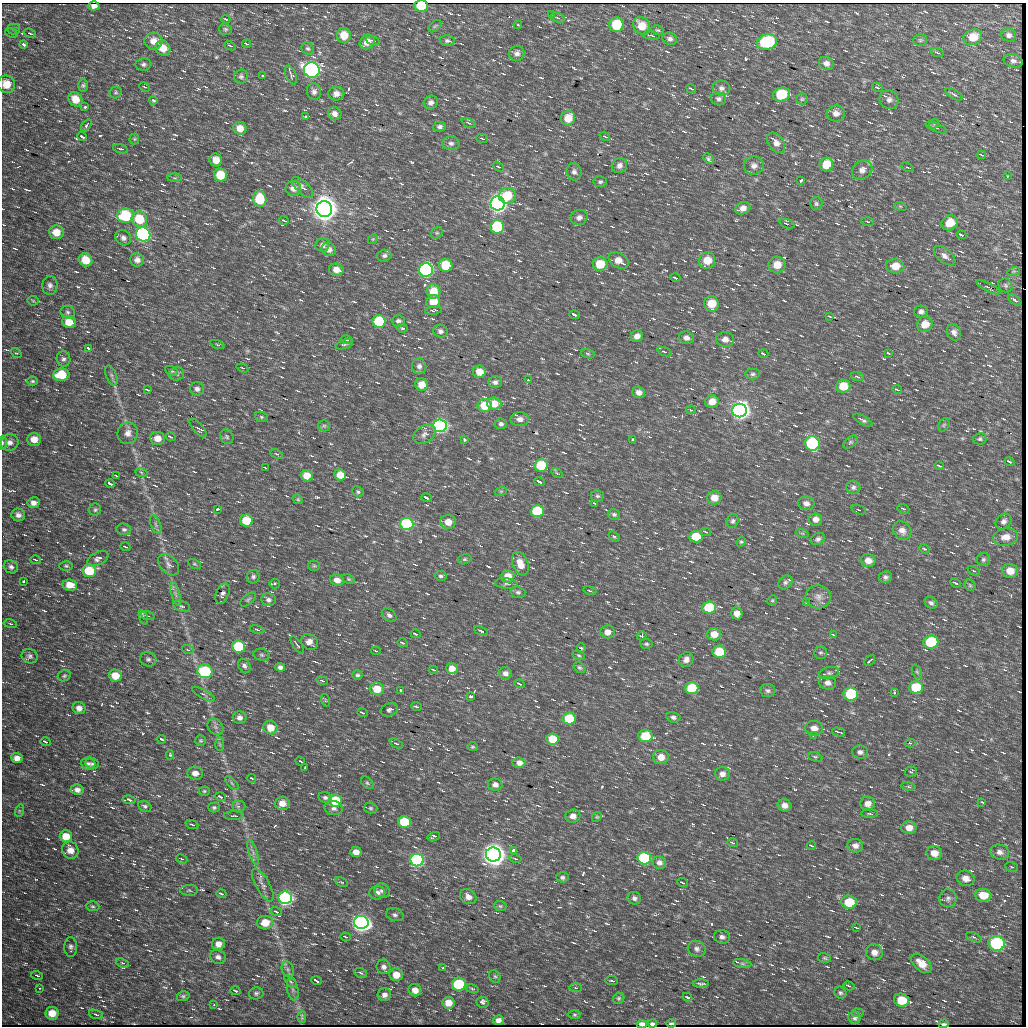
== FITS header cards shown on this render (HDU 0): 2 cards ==
NAXIS1  =                 1024
NAXIS2  =                 1024

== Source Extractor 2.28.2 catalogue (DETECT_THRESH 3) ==
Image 1024 x 1024 px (HDU 0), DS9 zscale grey, 1 PNG px = 1 image px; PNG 1028 x 1028 px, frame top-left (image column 1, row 1024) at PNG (2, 3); each listed source drawn as its Kron ellipse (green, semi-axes under 4 px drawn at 4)
Background 314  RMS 8.9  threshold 26.7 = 3 sigma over >= 5 px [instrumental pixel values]
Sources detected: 841; of the 841, the 500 brightest by FLUX_AUTO listed and drawn (341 fainter detections omitted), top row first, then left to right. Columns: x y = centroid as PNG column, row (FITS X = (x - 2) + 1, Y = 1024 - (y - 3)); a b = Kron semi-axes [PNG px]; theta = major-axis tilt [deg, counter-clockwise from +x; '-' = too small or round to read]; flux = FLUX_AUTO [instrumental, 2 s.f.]
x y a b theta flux
94 6 5 4 - 2.9e+03
421 6 7 5 -2 2.2e+04
551 14 3 2 - 9.2e+02
558 18 7 4 -19 1.1e+03
226 19 4 2 - 8.3e+02
518 25 4 3 - 1.2e+03
616 25 7 7 - 2.1e+04
435 26 7 4 44 9.8e+02
642 26 9 8 - 9.5e+03
14 29 6 5 - 1.3e+03
225 29 6 5 - 1.1e+03
657 30 6 4 -13 9.6e+02
11 33 6 4 -20 1.3e+03
30 33 6 3 -19 9.0e+02
1009 35 7 6 - 2.1e+03
344 36 7 7 - 9.7e+03
651 36 8 2 -9 8.8e+02
973 37 9 8 - 9.3e+03
670 39 7 6 - 2.1e+03
920 40 7 5 0 1.1e+03
154 41 9 8 - 5.3e+03
373 41 7 3 -20 9.0e+02
447 41 7 5 -5 1.5e+03
367 42 8 6 42 5.8e+03
767 42 10 7 10 4.5e+04
23 44 4 3 - 2.2e+03
247 44 4 3 - 1.1e+03
230 46 6 3 -26 9.1e+02
163 48 8 7 - 6.6e+03
308 48 6 6 - 1.3e+03
937 52 7 3 -19 8.3e+02
517 53 8 7 - 2.5e+03
1013 61 10 6 -15 1.8e+03
826 63 7 6 - 2.7e+03
143 64 8 6 4 1.6e+03
312 70 8 7 - 3.1e+05
291 75 10 5 -68 1.3e+03
241 76 7 7 - 1.6e+03
263 76 3 3 - 9.6e+02
6 84 9 8 - 8.9e+03
83 85 6 5 - 1.1e+03
144 87 6 3 -25 7.3e+02
721 88 9 7 -10 2.5e+03
877 88 5 3 - 1.7e+03
691 89 5 2 - 8.8e+02
116 92 6 5 - 1.0e+03
314 92 8 7 - 2.4e+03
336 94 8 7 - 3.6e+03
781 94 8 7 - 2.7e+04
954 94 10 3 -31 1.1e+03
75 99 8 6 -47 8.4e+03
718 99 7 6 - 1.9e+03
802 99 6 5 - 9.4e+02
153 100 4 3 - 2.6e+03
889 100 10 9 - 2.9e+03
431 102 7 6 - 2.2e+03
85 107 3 3 - 1.2e+03
836 113 9 8 - 3.6e+03
335 114 7 6 - 2.9e+03
305 117 3 3 - 1.8e+03
568 118 7 7 - 1.0e+04
469 123 7 4 -26 1.2e+03
934 124 5 4 - 9.2e+02
86 125 7 3 53 1.1e+03
440 127 6 5 - 1.4e+03
240 128 6 6 - 6.3e+03
936 128 11 4 -22 1.3e+03
605 136 5 3 - 1.3e+03
82 137 4 3 - 4.1e+03
134 139 5 5 - 7.3e+02
482 139 6 3 -20 9.4e+02
451 143 8 7 - 2.2e+03
776 143 11 7 -53 3.7e+03
120 149 8 4 -16 1.2e+03
982 155 4 2 - 1.1e+03
708 159 6 4 -46 1.1e+03
216 160 6 6 - 6.0e+03
619 165 8 7 - 2.8e+03
826 165 7 6 - 1.3e+04
754 166 10 9 - 3.5e+03
498 167 6 4 -33 1.3e+03
907 167 7 4 -27 9.4e+02
862 170 11 9 36 3.7e+03
574 172 9 7 -76 2.4e+03
220 175 6 6 - 1.5e+04
1007 176 3 2 - 1.3e+03
175 178 7 4 0 9.0e+02
800 181 4 3 - 1.4e+03
600 182 6 5 - 1.2e+03
303 187 13 6 -45 2.4e+03
293 188 8 7 - 3.6e+03
507 196 8 8 - 1.7e+04
260 199 8 6 -79 2.1e+04
498 203 7 7 - 6.9e+05
816 204 6 6 - 1.3e+03
900 206 6 4 -18 8.1e+02
743 208 8 6 23 4.0e+03
324 209 8 8 - 1.8e+06
125 216 8 7 - 3.7e+04
579 217 9 7 21 2.7e+03
139 219 8 7 - 1.8e+04
284 220 4 3 - 9.8e+02
868 222 6 3 -5 8.1e+02
950 223 8 7 - 1.1e+04
787 224 8 3 -20 1.4e+03
497 227 7 6 - 5.4e+04
56 232 7 7 - 7.8e+03
437 233 6 5 - 8.9e+02
143 234 7 7 - 2.1e+05
961 235 5 3 - 3.2e+03
123 238 8 7 - 2.3e+03
373 239 5 4 - 7.5e+02
322 245 7 6 - 2.3e+03
329 249 7 6 - 3.2e+03
384 256 7 6 - 1.6e+03
945 256 13 7 -40 3.1e+03
86 260 7 6 - 1.1e+04
137 260 7 6 - 2.8e+03
619 260 11 7 -29 7.2e+03
707 260 8 7 - 1.1e+04
600 264 7 7 - 1.7e+04
446 265 7 6 - 2.4e+04
777 265 8 8 - 8.3e+03
895 266 9 7 -1 8.3e+03
336 270 7 6 - 5.1e+03
426 270 7 7 - 1.9e+05
1014 271 6 4 18 7.8e+02
675 278 5 3 - 2.1e+03
50 285 9 7 83 2.5e+03
1005 285 7 6 - 1.3e+03
988 287 13 3 -26 1.0e+03
433 291 7 7 - 1.0e+04
1015 300 7 3 -36 1.3e+03
33 301 5 5 - 7.8e+02
433 302 7 6 - 1.3e+04
711 304 8 7 - 1.4e+04
433 310 8 3 7 9.1e+02
921 311 7 6 - 1.9e+03
68 312 7 6 - 1.3e+03
574 315 5 3 - 7.4e+03
829 316 4 3 - 1.2e+03
379 321 6 6 - 3.2e+04
398 321 6 5 - 1.7e+03
69 322 7 6 - 8.8e+03
925 324 8 7 - 7.9e+03
402 328 5 4 - 8.3e+02
440 331 7 6 - 2.1e+03
954 332 8 6 -66 2.7e+03
637 336 6 5 - 3.7e+03
686 338 7 6 - 3.1e+03
725 339 9 7 0 3.7e+03
346 340 6 3 -17 9.4e+02
344 344 9 4 18 1.2e+03
217 345 7 3 -19 7.4e+02
89 348 4 3 - 3.4e+03
664 352 7 3 -19 1.0e+03
16 353 6 4 -41 7.7e+02
888 353 4 3 - 1.7e+03
588 354 7 4 -18 8.6e+02
763 354 5 3 - 2.7e+03
63 359 8 7 - 1.8e+03
419 366 8 7 - 2.3e+03
242 368 6 4 -19 8.4e+02
171 371 7 4 -26 9.8e+02
479 372 6 6 - 7.6e+03
177 374 7 6 - 1.5e+03
753 374 7 5 2 1.5e+03
61 375 8 6 3 1.9e+04
111 375 10 5 -69 1.5e+03
857 377 7 3 -18 9.1e+02
528 380 3 2 - 9.8e+02
32 381 5 4 - 9.2e+02
495 382 6 6 - 2.0e+03
422 385 6 6 - 8.9e+03
843 386 7 6 - 1.3e+04
197 389 7 6 - 2.2e+03
147 390 4 2 - 7.3e+02
897 390 5 2 - 8.6e+02
639 392 6 5 - 3.3e+03
712 402 7 6 - 6.9e+03
494 404 7 6 - 8.1e+03
485 406 7 6 - 1.5e+04
691 410 4 3 - 8.5e+02
740 411 7 7 - 6.5e+05
261 417 6 5 - 9.8e+02
520 419 9 7 2 3.2e+03
863 420 11 4 -29 1.5e+03
501 424 5 5 - 1.5e+03
944 425 7 5 59 1.0e+03
324 426 6 5 - 1.2e+03
440 426 7 6 - 2.4e+05
198 428 11 5 -49 1.4e+03
128 433 11 10 - 4.4e+03
424 434 12 8 32 3.1e+03
170 437 5 3 - 2.0e+03
227 437 7 6 - 1.3e+03
158 438 7 6 - 6.3e+03
34 439 7 6 - 5.8e+03
980 439 6 6 - 1.2e+03
464 440 3 3 - 1.3e+03
633 440 3 3 - 1.4e+03
10 442 9 8 - 3.2e+03
850 442 8 5 38 1.1e+03
2 443 7 3 87 1.1e+03
812 443 7 7 - 8.7e+04
277 454 6 4 -25 8.4e+02
1009 462 5 3 - 2.9e+03
541 465 6 6 - 2.9e+04
939 466 5 3 - 1.1e+03
265 468 4 2 - 8.0e+02
141 472 6 4 -19 1.0e+03
557 473 6 4 -34 8.2e+02
340 475 6 5 - 9.2e+03
116 476 3 2 - 7.4e+02
307 476 6 5 - 8.7e+03
539 482 5 3 - 1.9e+04
110 484 5 3 - 4.8e+03
853 487 7 6 - 1.7e+03
501 491 6 4 18 7.6e+02
358 492 6 5 - 1.1e+03
597 496 6 5 - 1.1e+03
426 498 5 3 - 9.2e+03
714 498 7 6 - 6.4e+03
298 499 5 4 - 7.3e+02
33 503 6 5 - 3.0e+03
595 503 4 2 - 1.2e+03
806 503 8 6 -9 3.1e+03
218 509 3 3 - 1.0e+03
903 509 6 4 -20 9.3e+02
95 510 6 6 - 1.1e+03
859 510 7 4 -18 7.8e+02
537 511 6 6 - 4.0e+04
614 514 6 5 - 1.3e+03
18 515 7 6 - 2.6e+03
816 519 6 6 - 3.8e+03
247 521 6 6 - 1.7e+04
733 521 7 6 - 1.4e+03
1003 521 9 7 43 2.6e+03
448 522 8 7 - 7.2e+03
156 524 10 5 -69 1.6e+03
407 524 6 6 - 9.9e+04
124 529 7 6 - 1.5e+03
902 530 10 8 -46 4.1e+03
706 532 5 3 - 9.3e+02
802 533 6 4 -18 8.5e+02
614 537 6 4 -37 8.6e+02
696 537 6 6 - 1.6e+04
1006 537 12 8 8 6.5e+03
818 539 7 6 - 1.8e+03
741 542 5 4 - 7.4e+02
125 547 5 3 - 1.7e+03
924 549 5 3 - 8.3e+02
98 559 11 6 25 2.3e+03
465 559 7 5 15 1.0e+03
983 559 7 6 - 1.4e+03
36 560 5 4 - 7.8e+02
868 560 7 6 - 4.9e+03
194 564 7 4 -27 8.0e+02
520 564 12 7 -68 7.4e+03
169 565 12 8 -46 3.1e+03
66 566 7 5 -1 1.0e+03
314 566 6 5 - 9.3e+02
11 567 7 6 - 2.1e+03
89 571 7 6 - 2.3e+04
974 571 7 4 -28 9.2e+02
1010 571 8 7 - 7.5e+03
440 576 6 5 - 1.2e+03
508 576 6 6 - 8.5e+03
253 577 7 6 - 1.5e+03
885 577 6 6 - 1.6e+03
349 579 7 4 -27 8.5e+02
337 580 7 5 -19 4.7e+03
23 581 3 3 - 1.1e+03
785 582 8 6 43 1.5e+03
506 583 11 5 -5 1.6e+03
955 583 5 3 - 8.5e+02
275 584 5 5 - 9.8e+02
70 585 7 5 -7 6.3e+03
970 585 6 5 - 9.5e+02
590 591 7 3 -14 8.8e+02
518 592 7 5 -16 1.4e+03
176 594 12 4 -75 2.2e+03
222 594 11 6 66 2.3e+03
818 597 12 11 - 4.3e+03
248 600 9 5 39 1.1e+03
268 600 7 6 - 2.1e+03
772 600 5 4 - 7.7e+02
806 603 3 2 - 8.1e+02
931 603 7 5 -38 1.8e+03
182 606 9 5 -17 1.4e+03
709 607 7 6 - 3.2e+04
737 613 6 5 - 4.3e+03
389 615 8 5 -37 1.8e+03
148 616 7 3 -19 8.8e+02
143 618 7 3 -71 9.9e+02
10 624 7 3 -10 7.4e+02
257 630 7 3 -12 7.8e+02
481 631 7 3 -23 9.4e+02
607 632 7 6 - 4.2e+03
416 634 5 3 - 2.1e+03
714 634 7 6 - 7.4e+03
833 635 3 2 - 8.6e+02
642 636 5 4 - 7.3e+02
309 642 9 7 -33 3.9e+03
931 642 7 6 - 4.6e+04
402 643 5 3 - 2.0e+03
646 644 6 5 - 1.1e+03
297 645 10 3 -54 9.1e+02
239 647 6 6 - 4.4e+04
581 648 5 3 - 7.3e+02
188 650 6 3 -19 7.5e+02
376 651 5 3 - 8.0e+02
719 652 7 6 - 1.8e+04
820 652 6 6 - 1.3e+03
262 655 8 6 -16 1.2e+03
579 655 6 4 -26 8.3e+02
30 656 8 7 - 1.8e+03
148 659 8 7 - 1.7e+03
686 659 8 7 - 3.3e+03
870 661 6 2 41 7.4e+02
244 666 7 6 - 1.9e+03
280 667 5 4 - 2.1e+03
579 667 6 5 - 9.7e+02
452 668 6 5 - 6.0e+03
434 670 4 3 - 7.6e+02
205 671 7 7 - 6.2e+04
917 672 7 4 -64 9.4e+02
505 673 6 6 - 3.0e+03
829 673 10 6 13 1.7e+03
357 675 5 5 - 1.2e+03
64 676 7 5 26 1.0e+03
115 676 6 6 - 1.1e+04
322 681 6 4 -19 9.0e+02
828 683 8 7 - 3.2e+03
519 684 5 3 - 2.4e+03
916 687 7 6 - 2.2e+04
692 688 7 6 - 2.7e+04
377 689 7 6 - 1.2e+04
401 690 3 2 - 7.3e+02
768 691 8 6 -4 1.6e+03
894 692 4 2 - 8.7e+02
203 694 13 4 -29 1.3e+03
851 694 7 6 - 3.9e+04
470 697 3 3 - 1.6e+03
325 700 6 4 -72 7.3e+02
416 707 5 3 - 9.5e+02
79 708 6 6 - 3.4e+03
389 710 9 6 21 1.8e+03
362 713 5 3 - 2.1e+03
673 717 7 5 -13 1.8e+03
240 718 7 6 - 2.7e+03
569 718 6 6 - 2.5e+04
215 727 9 7 -47 2.2e+03
270 727 7 6 - 9.3e+03
814 728 9 7 -5 4.4e+03
838 732 6 2 -16 9.7e+02
813 735 3 2 - 1.0e+03
645 736 7 6 - 2.3e+04
162 739 4 3 - 3.1e+03
552 739 6 5 - 1.4e+04
201 741 5 5 - 9.0e+02
45 742 5 3 - 2.9e+03
910 743 6 4 5 1.7e+03
220 744 7 4 -88 1.1e+03
396 744 7 4 -24 1.7e+03
472 747 5 4 - 7.9e+02
860 752 8 6 -2 2.3e+03
170 755 4 4 - 8.5e+02
661 757 8 7 - 6.3e+03
815 757 7 4 -20 9.8e+02
17 758 5 5 - 3.8e+03
300 761 5 2 - 1.3e+03
519 763 6 5 - 4.3e+03
88 764 7 6 - 1.6e+03
92 764 7 5 -22 1.2e+03
305 768 3 2 - 8.5e+02
911 772 6 4 16 8.8e+02
195 773 8 6 -5 4.2e+03
722 774 7 7 - 3.6e+03
251 778 5 3 - 1.7e+03
232 783 9 3 -45 1.2e+03
367 783 7 5 -49 9.6e+02
495 785 7 6 - 2.9e+03
908 787 7 3 -10 7.9e+02
77 790 6 5 - 2.7e+03
204 791 5 4 - 8.1e+02
220 797 5 3 - 3.7e+03
325 797 7 5 -11 1.7e+03
129 800 6 3 -9 3.9e+03
335 800 6 6 - 2.5e+04
982 802 3 3 - 8.3e+02
282 803 7 6 - 6.5e+03
868 804 7 7 - 3.8e+03
785 805 7 6 - 3.9e+03
145 806 7 5 -23 1.3e+03
239 806 7 5 -1 1.8e+03
214 807 5 5 - 1.2e+03
334 808 9 7 -9 2.5e+03
370 808 7 5 -3 1.1e+03
19 811 6 4 72 7.5e+02
870 814 8 3 -2 8.3e+02
234 816 10 3 0 1.0e+03
573 816 7 6 - 4.0e+03
597 817 5 4 - 7.5e+02
405 822 6 6 - 3.4e+04
192 825 7 3 -18 8.2e+02
909 828 7 6 - 5.1e+03
66 836 6 6 - 9.9e+03
434 836 6 4 17 1.1e+03
733 843 5 3 - 7.8e+02
811 846 4 3 - 1.2e+03
855 846 8 6 -17 3.2e+03
70 850 9 8 - 5.8e+03
514 851 4 3 - 3.1e+04
253 852 13 4 -73 2.3e+03
356 852 5 5 - 5.0e+03
1000 852 9 7 -13 3.0e+03
934 853 8 7 - 6.5e+03
493 854 7 7 - 1.3e+06
644 858 7 6 - 7.7e+04
182 859 6 4 -29 8.7e+02
515 859 6 3 -11 8.0e+02
417 860 7 6 - 1.5e+05
659 862 7 6 - 2.5e+03
1011 867 6 4 -19 8.7e+02
562 877 6 5 - 1.5e+03
966 878 9 7 -21 4.8e+03
341 882 7 4 -27 7.6e+02
682 883 5 3 - 1.3e+03
263 885 18 7 -61 4.0e+03
189 890 9 5 -1 1.2e+03
382 891 8 7 - 2.1e+03
377 893 8 6 10 2.8e+03
221 894 5 3 - 1.7e+03
983 895 8 6 -5 1.1e+04
468 897 9 7 -35 3.9e+03
285 898 7 6 - 2.6e+05
634 898 7 6 - 1.9e+03
948 898 9 8 - 2.3e+03
849 902 7 6 - 1.7e+04
93 906 7 5 -3 1.0e+03
500 906 6 5 - 9.1e+02
276 912 6 3 -19 2.0e+03
395 915 9 6 -16 2.0e+03
265 922 8 6 8 1.1e+04
361 922 7 6 - 5.8e+05
857 928 4 2 - 8.0e+02
346 937 5 3 - 8.3e+02
722 937 8 6 -11 2.3e+03
974 937 8 4 -24 1.1e+03
997 943 8 7 - 9.5e+04
218 944 6 6 - 4.4e+03
71 947 10 6 -89 1.7e+03
697 949 9 8 - 2.4e+03
874 952 8 8 - 4.0e+03
218 957 8 6 -32 2.4e+03
825 958 6 5 - 1.0e+03
122 963 7 4 -23 8.9e+02
921 963 12 7 -42 7.8e+03
742 964 9 4 -9 1.5e+03
384 967 7 6 - 2.6e+03
443 967 4 4 - 7.7e+02
288 969 8 6 -69 1.9e+03
361 973 6 4 -19 1.2e+03
37 975 6 3 -15 7.9e+02
396 975 6 6 - 8.5e+03
495 976 7 5 -65 1.1e+03
317 981 5 3 - 6.5e+03
612 981 6 2 -6 7.4e+02
291 982 8 4 -45 1.2e+03
459 984 7 6 - 4.7e+04
701 984 8 2 -2 1.2e+03
849 986 5 3 - 1.3e+03
39 988 3 2 - 7.9e+02
576 988 6 3 -2 8.1e+02
293 989 11 5 -78 2.1e+03
472 989 7 3 -12 7.7e+02
415 990 6 6 - 4.9e+03
235 991 5 3 - 3.1e+03
256 993 7 6 - 1.4e+03
840 993 6 5 - 1.3e+03
384 995 7 6 - 2.6e+03
183 996 6 5 - 1.2e+03
687 997 5 3 - 8.0e+02
619 998 6 5 - 1.1e+03
901 1000 7 6 - 1.4e+04
483 1002 6 5 - 2.9e+03
448 1003 6 6 - 7.1e+03
214 1005 3 2 - 9.9e+02
52 1013 7 6 - 8.2e+03
857 1013 6 4 -4 8.9e+02
96 1014 7 3 -19 8.0e+02
574 1014 7 3 0 8.6e+02
302 1017 6 3 -84 1.1e+03
855 1018 6 6 - 1.8e+03
498 1020 5 5 - 2.9e+03
652 1023 5 3 - 8.9e+02
671 1023 5 2 - 9.4e+02
642 1024 5 4 - 3.3e+03
944 1024 5 2 - 1.1e+03
At the frame edge (FLAGS 8, measured only in part): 4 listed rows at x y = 421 6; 6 84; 2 443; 642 1024
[341 fainter detections neither listed nor drawn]